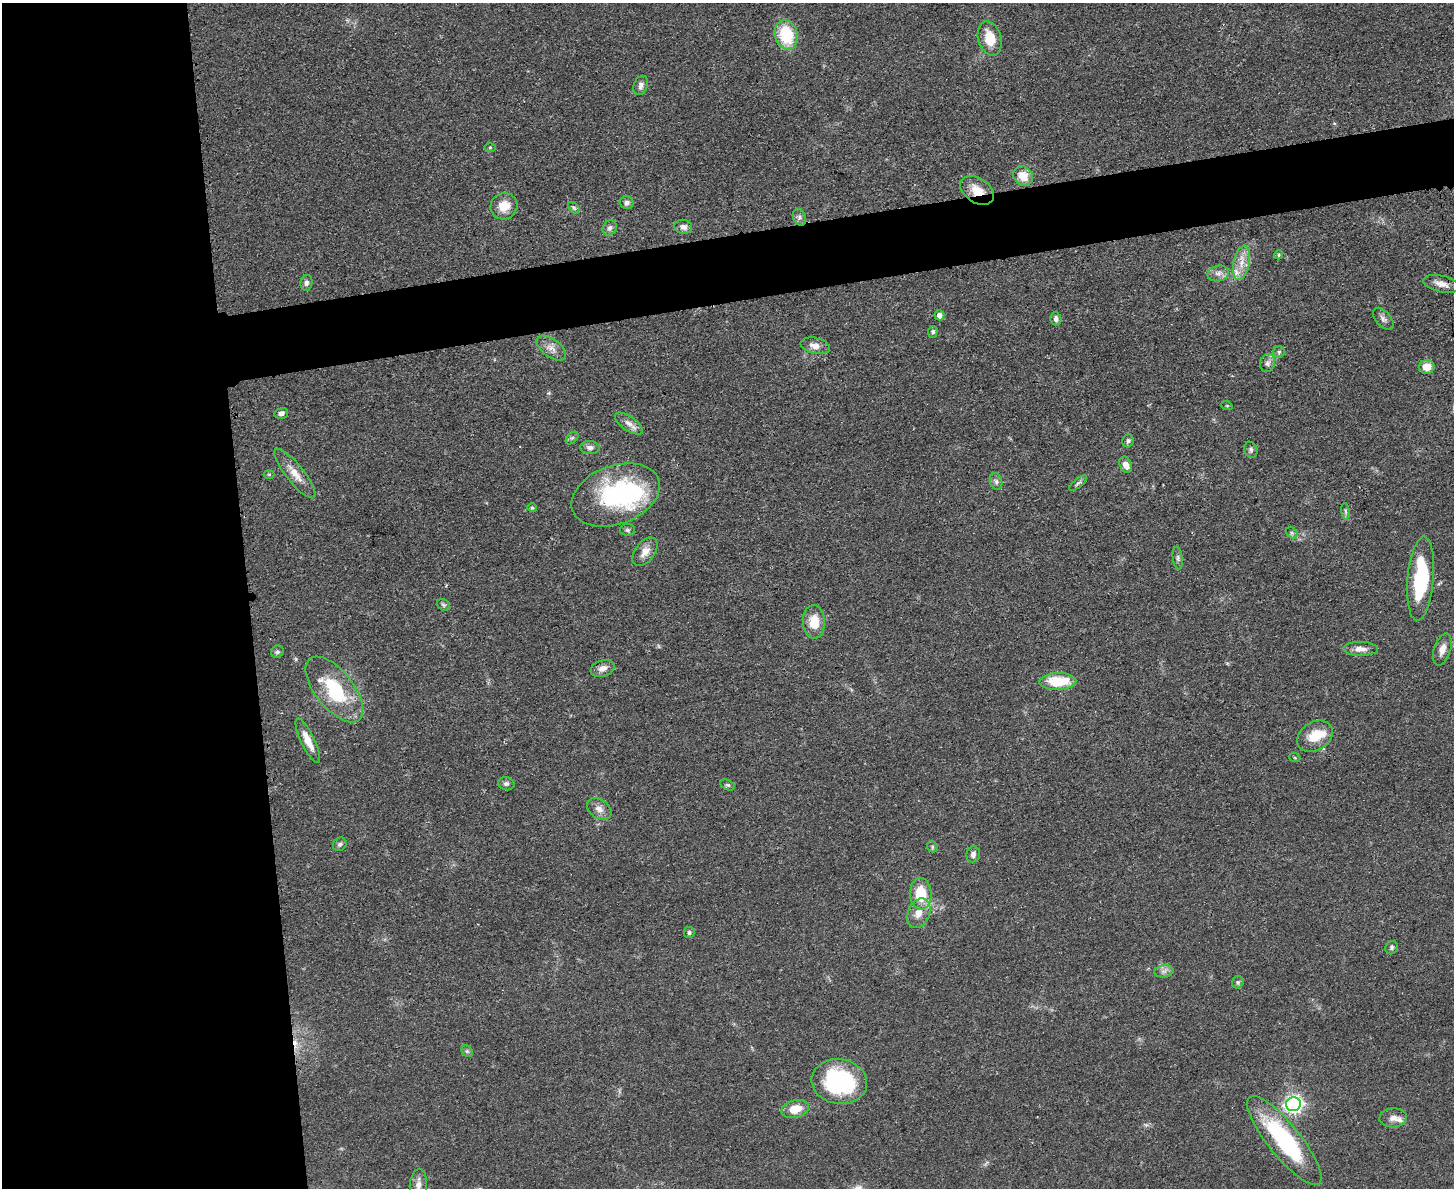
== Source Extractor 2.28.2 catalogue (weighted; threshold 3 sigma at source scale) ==
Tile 7 of 3 x 4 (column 1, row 3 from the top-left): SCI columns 141-1592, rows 1199-2384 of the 4747 x 4767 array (HDU 1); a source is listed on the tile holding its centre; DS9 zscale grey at full resolution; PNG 1456 x 1190 px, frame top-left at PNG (2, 3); each listed source drawn as its Kron ellipse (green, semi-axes under 4 px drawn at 4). Shown black and unused: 22% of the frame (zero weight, under 3 of 4 exposures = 2% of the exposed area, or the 3 px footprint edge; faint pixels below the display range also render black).
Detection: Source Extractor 2.28.2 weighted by HDU 2 'WHT'; one run over the whole footprint, this tile lists its part. Background 0.0462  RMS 0.0051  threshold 0.023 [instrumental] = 3 sigma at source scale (4.5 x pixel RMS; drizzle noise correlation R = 1.50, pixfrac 1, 0.05/0.05 arcsec/px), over >= 5 px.
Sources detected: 82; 1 inside a brighter object's white glare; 1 cosmic-ray / hot-pixel residue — neither listed nor drawn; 4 inside a brighter listed object's ellipse — not listed separately; the other 76 listed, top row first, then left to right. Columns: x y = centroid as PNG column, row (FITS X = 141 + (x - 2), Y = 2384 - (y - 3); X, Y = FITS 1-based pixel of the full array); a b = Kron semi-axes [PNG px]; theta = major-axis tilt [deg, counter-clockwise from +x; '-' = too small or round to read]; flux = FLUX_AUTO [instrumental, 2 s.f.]
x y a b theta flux
786 35 15 11 -74 23
990 38 17 11 -73 11
641 85 10 7 68 2.1
490 147 6 4 0 0.55
1023 176 10 9 - 7.7
977 190 18 12 -33 8.6
627 202 7 6 - 1.7
504 206 13 13 - 8.5
574 208 7 4 -45 0.88
799 217 9 6 -67 1.7
683 227 9 7 -6 2.5
610 228 8 6 58 1.8
1279 255 4 4 - 0.7
1241 263 17 8 78 6.1
1218 273 11 8 12 2.8
306 283 8 6 77 1.7
1441 284 18 8 -13 4.1
939 315 5 5 - 3.3
1056 319 6 5 - 1.9
1383 319 13 7 -49 2.1
933 332 6 5 - 1.2
815 346 15 8 -13 4
551 348 17 9 -36 4
1279 352 5 5 - 0.95
1268 363 9 7 73 2
1427 367 8 7 - 6.6
1227 406 6 3 -19 0.49
281 413 7 5 14 2
629 423 16 7 -34 3.6
572 438 8 4 44 1
1128 441 6 5 - 1.3
590 447 9 6 -3 2
1251 450 8 6 -69 1.4
1126 465 8 6 -67 3.6
295 474 31 9 -51 7.3
269 475 5 3 - 0.56
996 481 8 6 -73 1.6
1078 483 11 4 39 1.3
616 495 46 29 20 54
532 508 5 4 - 0.63
1346 511 8 4 -81 0.94
628 530 7 5 0 1.2
1292 533 6 5 - 0.93
645 552 16 9 53 5
1178 558 11 5 -83 1.5
1421 579 42 13 85 39
443 605 7 5 -36 0.89
814 622 17 11 -87 10
1360 649 17 7 -1 4
1442 649 16 8 72 4
277 652 6 6 - 1.1
603 668 12 8 19 3.6
1058 682 18 8 2 19
334 689 39 19 -51 35
1315 736 19 14 32 11
308 741 24 7 -65 6.9
1295 758 5 3 - 0.5
506 784 8 6 -11 1.6
728 785 7 5 -25 0.91
599 809 13 9 -35 3.8
340 844 7 6 - 1.2
932 847 6 5 - 0.8
973 854 8 6 79 2.1
921 894 16 10 -88 17
919 913 15 11 65 6.2
689 932 5 5 - 1.1
1392 948 7 6 - 1.2
1164 971 10 6 8 2
1238 982 6 6 - 1.2
467 1051 6 5 - 0.89
839 1081 28 22 -8 58
1293 1104 7 7 - 200
795 1109 14 9 14 8.2
1393 1118 13 9 4 3.5
1284 1140 55 16 -51 59
418 1185 16 8 85 4.5
Overlapping masked pixels (flux is a lower limit): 1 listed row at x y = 977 190
Isophote crosses this tile's border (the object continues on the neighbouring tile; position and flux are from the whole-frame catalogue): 1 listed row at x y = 418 1185